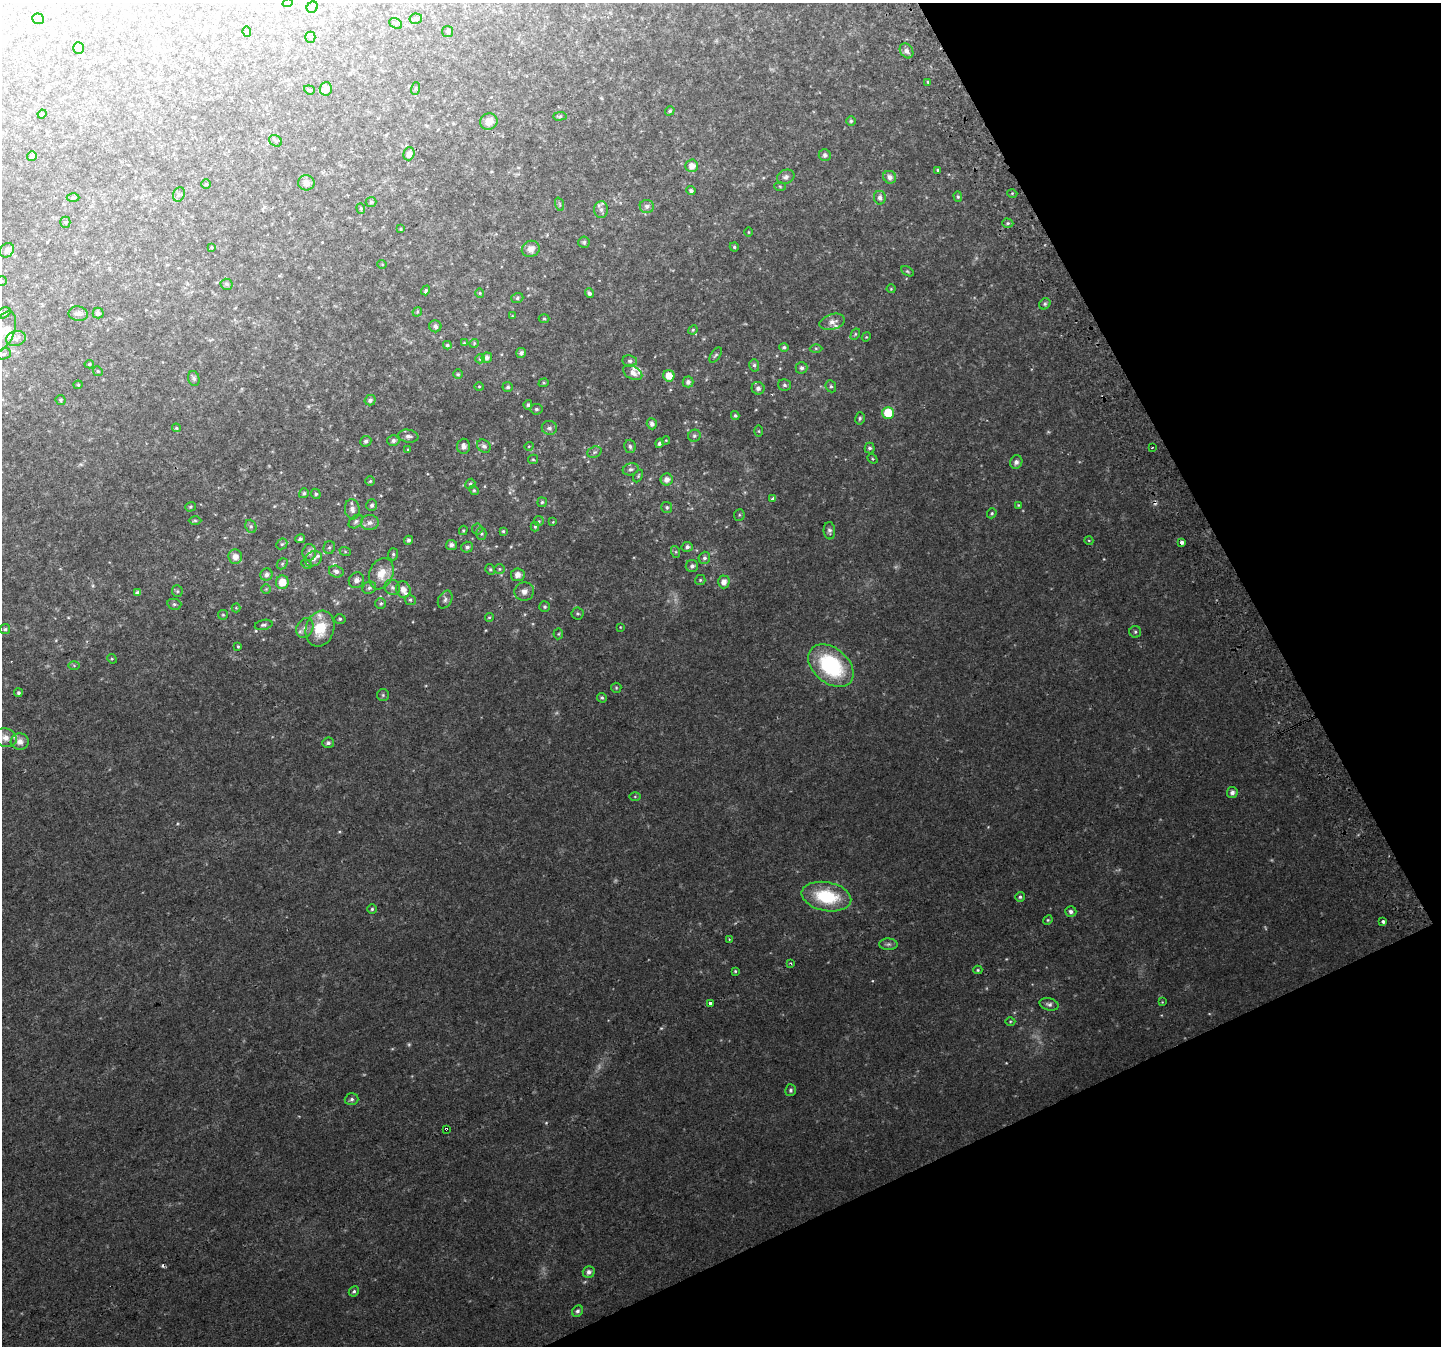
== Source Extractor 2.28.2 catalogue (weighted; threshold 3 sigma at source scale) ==
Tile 12 of 4 x 4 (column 4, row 3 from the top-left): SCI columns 4360-5798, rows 1524-2867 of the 5835 x 5676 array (HDU 1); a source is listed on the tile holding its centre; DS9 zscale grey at full resolution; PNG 1443 x 1348 px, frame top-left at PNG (2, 3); each listed source drawn as its Kron ellipse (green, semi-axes under 4 px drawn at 4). Shown black and unused: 23% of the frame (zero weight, under 2 of 3 exposures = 2% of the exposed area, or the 3 px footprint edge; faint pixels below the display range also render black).
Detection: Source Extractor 2.28.2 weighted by HDU 2 'WHT'; one run over the whole footprint, this tile lists its part. Background 0.0434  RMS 0.0093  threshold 0.042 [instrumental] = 3 sigma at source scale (4.5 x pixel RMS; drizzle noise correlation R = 1.50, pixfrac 1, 0.0396/0.0396 arcsec/px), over >= 5 px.
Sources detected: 261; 4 too faint to see at this stretch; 3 cosmic-ray / hot-pixel residue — neither listed nor drawn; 10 inside a brighter listed object's ellipse — not listed separately; the other 244 listed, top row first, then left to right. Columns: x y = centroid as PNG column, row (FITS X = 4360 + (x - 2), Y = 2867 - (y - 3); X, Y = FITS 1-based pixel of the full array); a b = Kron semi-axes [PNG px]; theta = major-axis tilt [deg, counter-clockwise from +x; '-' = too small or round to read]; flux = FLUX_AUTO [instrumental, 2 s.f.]
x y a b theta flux
288 3 5 4 - 1.1
312 7 6 5 - 1.6
38 19 6 5 - 1.5
416 19 6 5 - 2.4
396 23 7 5 -32 1.5
448 31 5 5 - 1.4
247 32 5 4 - 1.4
310 37 5 5 - 1.2
78 48 6 5 - 2
906 51 8 6 -57 3.2
928 82 3 3 - 1.6
326 89 6 6 - 4.9
415 89 6 3 71 1.1
309 90 5 4 - 1.1
670 111 5 4 - 1.5
42 114 4 3 - 0.79
560 116 7 4 2 1.1
851 121 5 5 - 1.2
489 122 9 8 - 8.1
276 141 7 5 -37 1.8
409 154 6 5 - 4.2
825 155 6 6 - 2.1
32 156 5 4 - 2.7
692 166 6 6 - 6.8
938 170 3 3 - 0.93
786 177 9 7 24 2.9
890 177 7 6 - 4
306 183 8 7 - 5.4
206 184 4 4 - 1.2
780 186 5 3 - 0.9
691 191 4 4 - 2.1
1012 193 5 3 - 0.93
179 195 7 5 67 1.8
73 197 6 4 0 1.3
958 197 5 4 - 1.3
880 198 7 6 - 3.1
371 202 5 5 - 1.3
559 204 7 4 -71 1.3
647 206 7 6 - 3.2
361 208 5 4 - 1.2
601 210 8 6 89 3.6
65 222 5 5 - 1.3
1008 223 5 4 - 1.5
401 229 4 3 - 0.99
749 232 5 3 - 0.76
584 242 6 5 - 1.5
212 247 4 4 - 0.94
734 247 4 4 - 1.5
531 249 9 8 - 5.6
7 250 8 6 43 2.9
382 264 5 3 - 0.65
907 271 7 4 -31 1.2
2 281 5 5 - 1.1
227 284 6 5 - 1.8
891 289 4 4 - 0.87
426 290 5 3 - 1.3
480 293 4 4 - 0.91
589 293 5 4 - 2
517 298 6 5 - 1.6
1045 304 6 5 - 1.7
417 312 5 4 - 0.99
3 313 8 5 25 1.5
98 313 5 5 - 3
78 314 9 7 -10 3.5
512 316 4 2 - 0.54
544 319 5 3 - 1
832 322 13 7 16 5.1
435 326 6 6 - 2.6
693 330 5 4 - 0.98
2 332 21 11 66 11
855 334 6 4 61 1.2
866 337 5 3 - 0.72
16 339 10 7 16 3.9
464 343 4 3 - 0.79
474 343 4 4 - 0.91
447 345 4 3 - 1.4
784 347 5 4 - 1.8
816 348 6 4 0 1.2
521 353 5 5 - 2.9
4 354 7 5 22 1.9
716 355 9 4 54 1.6
487 357 5 5 - 4.1
480 359 5 4 - 1.2
630 361 7 5 -10 2.2
89 364 4 4 - 1.3
754 365 6 5 - 2.1
802 368 6 6 - 2.6
98 371 5 4 - 1.2
633 373 10 6 -29 4.6
458 374 5 5 - 1.2
669 376 6 5 - 12
194 379 8 5 -74 1.8
688 382 5 5 - 3.3
544 383 5 4 - 1.1
78 385 4 4 - 0.85
784 385 6 5 - 1.9
479 386 5 3 - 0.83
831 386 6 5 - 1.6
508 387 5 5 - 1.8
758 388 6 6 - 3.4
61 400 5 5 - 1.3
370 400 5 5 - 2.4
528 405 5 4 - 1.6
536 409 6 5 - 1.8
888 413 6 5 - 27
735 416 4 4 - 1.3
860 418 6 4 76 1.6
652 424 6 5 - 3.5
176 428 4 3 - 1.1
549 428 7 7 - 2.9
759 431 6 4 -89 1
408 436 10 6 -9 3.6
694 436 6 6 - 2
393 440 6 5 - 2.4
666 440 4 3 - 0.75
366 441 5 5 - 2.3
659 443 5 4 - 2.1
463 446 7 6 - 3.7
484 446 7 6 - 2.8
529 446 5 3 - 0.68
630 446 7 5 -76 2.1
870 448 5 5 - 2
1152 448 3 2 - 0.66
408 450 4 3 - 0.84
594 452 7 5 21 1.8
533 459 5 4 - 1.2
872 459 5 4 - 0.95
1016 462 7 6 - 3.3
631 469 8 6 17 2.3
638 476 7 4 61 1.2
667 479 6 6 - 5.1
370 481 5 4 - 1.3
470 484 5 4 - 1.7
474 490 5 4 - 1.2
304 493 5 4 - 1.6
316 494 5 4 - 1.6
772 498 3 3 - 2.6
542 502 5 4 - 1.4
372 505 6 5 - 2.3
1018 505 4 4 - 0.86
190 507 5 4 - 1.3
667 507 5 5 - 2
352 509 10 7 -82 4.4
992 513 5 4 - 1.3
739 515 6 5 - 1.4
195 521 6 4 -1 1.3
356 521 8 5 41 2.4
539 521 5 4 - 1.2
370 522 9 7 2 3.9
553 522 4 4 - 0.67
251 526 7 5 -69 1.9
535 526 5 4 - 1.2
477 529 5 5 - 1.3
463 530 5 4 - 1.1
503 531 4 4 - 1.1
829 531 9 5 -86 2.3
481 534 6 5 - 1.5
300 539 5 4 - 2.1
409 540 4 4 - 2.1
1089 541 4 3 - 0.79
1182 543 3 3 - 7.9
282 544 6 5 - 1.4
451 545 5 5 - 3.4
329 547 6 5 - 1.9
467 547 6 5 - 2.5
687 547 5 5 - 2.6
345 551 6 3 -20 0.99
309 552 8 6 85 4.2
676 552 6 4 -72 1.3
393 554 6 5 - 1.6
235 557 7 7 - 6.1
704 558 6 5 - 2.4
313 559 9 7 35 4.2
282 564 6 4 48 1.4
306 564 5 4 - 1.1
692 566 6 6 - 2.5
490 569 5 4 - 1.3
499 569 5 5 - 1.4
336 571 7 6 - 3.7
266 574 6 6 - 3.2
381 574 16 11 69 14
518 575 7 6 - 5
356 580 8 7 - 3.7
700 580 5 5 - 1.2
282 582 7 6 - 12
724 582 6 6 - 5.7
392 587 8 7 - 3
369 588 7 6 - 2.3
266 589 5 5 - 1
403 590 8 7 - 6
177 591 6 5 - 1.3
524 591 10 9 - 5.2
138 593 4 3 - 2.6
410 600 6 5 - 1.7
445 600 9 6 63 2.9
381 603 5 5 - 1.5
174 604 7 5 -13 1.8
545 607 5 5 - 1.5
236 608 4 4 - 0.84
577 613 6 6 - 1.5
223 615 5 5 - 1.1
489 617 4 3 - 0.95
340 619 5 5 - 1.3
264 625 9 5 13 2
620 627 4 2 - 0.52
305 628 10 8 59 4.4
5 629 5 5 - 1.6
320 629 18 14 72 24
1135 632 6 6 - 1.7
558 634 5 5 - 1.2
238 647 3 3 - 0.91
112 659 5 4 - 0.91
74 665 6 4 -1 1.2
831 666 26 17 -40 81
616 688 5 5 - 1.1
18 693 4 4 - 1.6
383 695 6 6 - 1.6
602 698 5 4 - 1.4
5 738 11 9 -17 7.2
20 742 9 8 - 5.7
328 743 6 5 - 2.2
1232 792 6 5 - 3.3
635 796 5 4 - 0.89
826 897 25 14 -11 49
1020 897 5 4 - 1.6
372 909 5 5 - 1.4
1071 912 5 5 - 2.5
1048 920 5 4 - 1.2
1383 922 3 3 - 8.3
729 939 3 2 - 0.8
888 944 9 5 -1 2.4
791 963 4 3 - 1.1
978 970 4 4 - 1.1
735 971 4 4 - 0.96
1162 1002 4 4 - 0.66
710 1003 3 3 - 11
1049 1004 10 6 -15 2.7
1010 1021 5 3 - 0.85
791 1090 6 5 - 1.7
351 1099 7 6 - 2.1
446 1129 3 3 - 1.8
589 1272 6 5 - 3.5
354 1291 5 4 - 1.7
577 1311 6 5 - 2.3
Overlapping masked pixels (flux is a lower limit): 1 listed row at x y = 446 1129
Isophote crosses this tile's border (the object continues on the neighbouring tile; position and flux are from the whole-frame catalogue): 3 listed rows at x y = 288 3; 2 281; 2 332